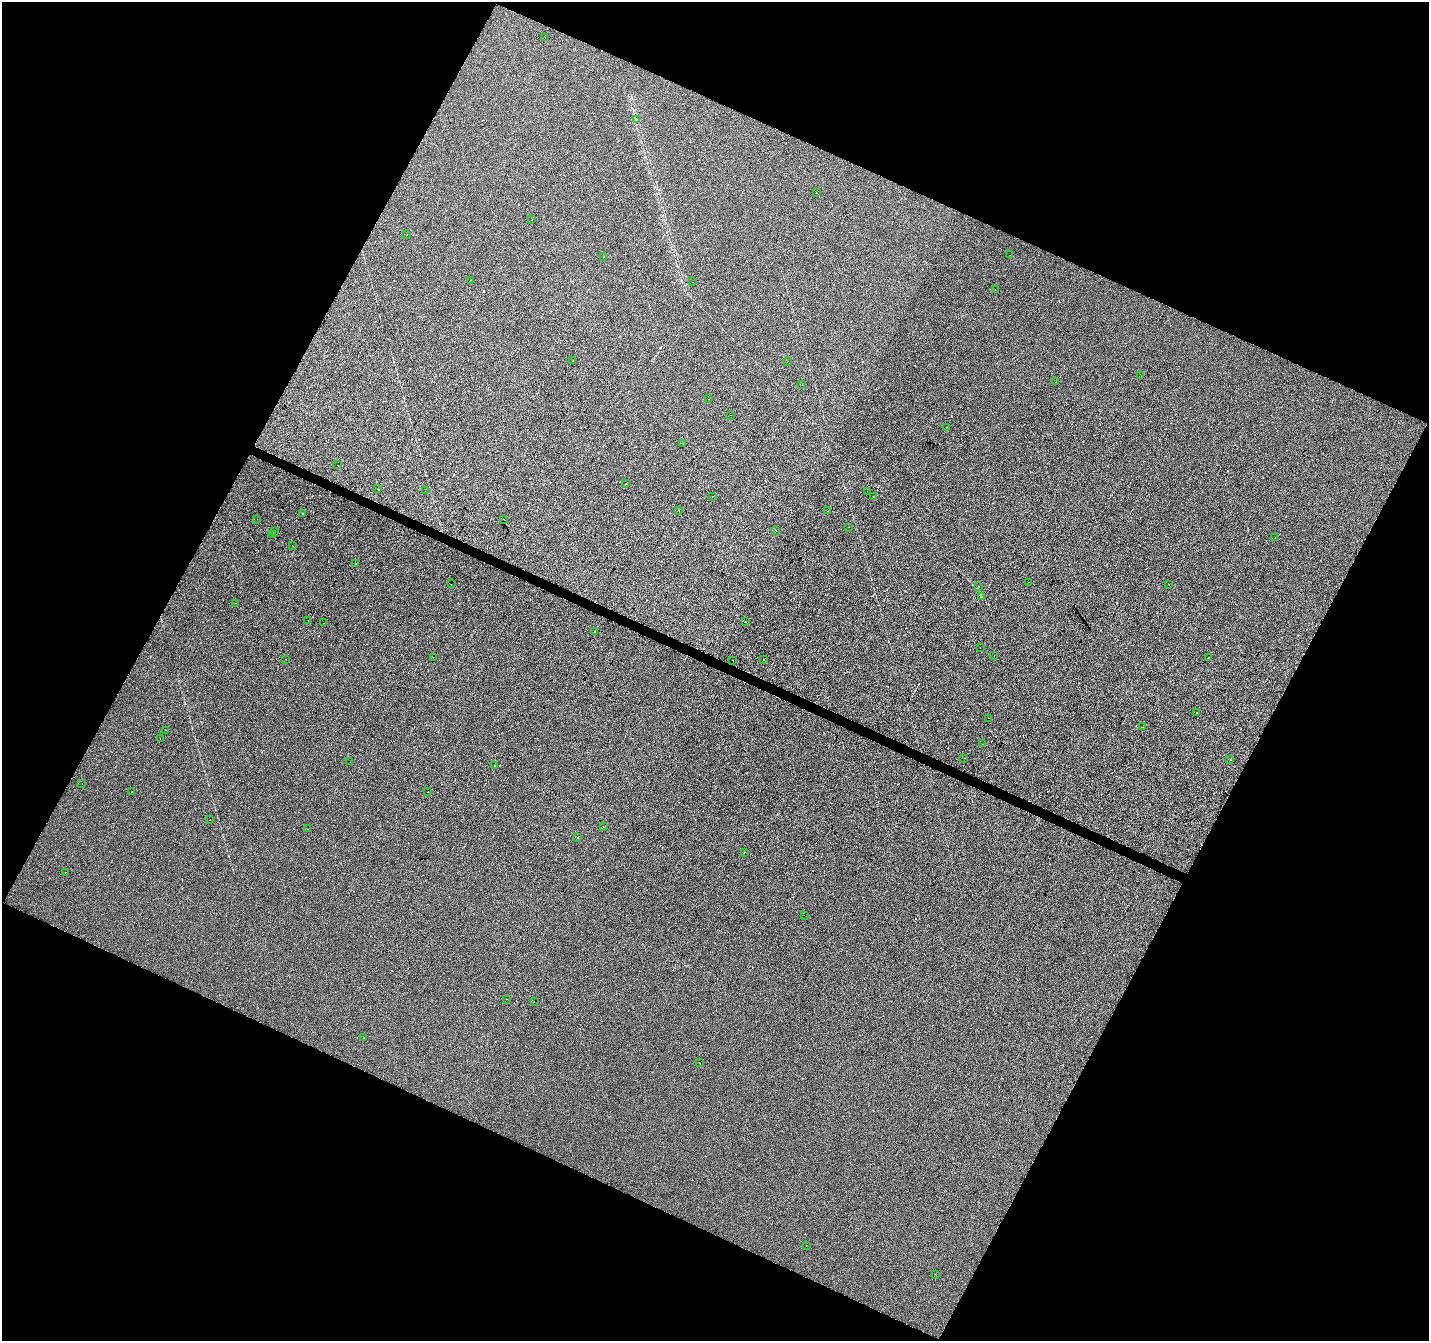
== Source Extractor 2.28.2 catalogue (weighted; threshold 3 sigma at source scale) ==
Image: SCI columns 1-5708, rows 202-5554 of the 5715 x 5821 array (HDU 1 of 3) = the unmasked area's bounding box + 8 px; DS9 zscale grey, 4 x 4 block average (1 PNG px = mean of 4 x 4 image px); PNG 1431 x 1343 px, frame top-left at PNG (2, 2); each listed source drawn as its Kron ellipse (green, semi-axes under 4 px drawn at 4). Shown black and unused: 45% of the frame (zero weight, under 2 of 3 exposures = <1% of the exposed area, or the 3 px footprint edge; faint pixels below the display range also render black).
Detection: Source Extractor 2.28.2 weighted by HDU 2 'WHT'. Background -3.36e-04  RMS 0.0042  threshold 0.0188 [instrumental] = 3 sigma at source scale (4.5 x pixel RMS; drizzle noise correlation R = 1.50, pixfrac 1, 0.0396/0.0396 arcsec/px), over >= 5 px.
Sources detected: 95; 13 cosmic-ray / hot-pixel residue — neither listed nor drawn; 1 coinciding with a brighter row at this scale — not listed separately; the other 81 listed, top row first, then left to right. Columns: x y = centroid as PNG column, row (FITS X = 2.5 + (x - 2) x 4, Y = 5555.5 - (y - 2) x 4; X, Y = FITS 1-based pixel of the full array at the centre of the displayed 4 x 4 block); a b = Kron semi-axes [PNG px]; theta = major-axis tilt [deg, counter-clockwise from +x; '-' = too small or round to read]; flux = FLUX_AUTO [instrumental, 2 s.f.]
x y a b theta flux
545 37 2 2 - 0.71
637 119 2 2 - 1.4
816 193 2 2 - 1.6
532 220 2 2 - 0.5
407 235 2 2 - 0.37
1010 255 2 2 - 0.6
604 256 2 2 - 0.59
470 280 2 2 - 0.44
693 282 2 2 - 0.35
995 290 2 2 - 0.63
573 360 2 2 - 0.74
787 362 2 2 - 0.4
1141 376 2 2 - 0.53
1056 382 2 2 - 0.46
802 385 2 2 - 0.57
708 399 2 2 - 1.7
731 415 2 2 - 1.3
946 427 2 2 - 0.43
683 443 2 2 - 0.39
338 465 2 2 - 7.8
626 484 2 2 - 0.77
378 489 2 2 - 20
425 491 2 2 - 0.45
867 492 2 2 - 1
713 496 2 2 - 1.2
873 497 2 2 - 1.9
679 510 2 2 - 1.1
827 511 2 2 - 1.4
302 513 2 2 - 1.3
257 519 2 2 - 0.6
504 519 2 2 - 1.2
849 527 2 2 - 0.44
274 531 2 2 - 0.64
776 531 2 2 - 2.1
273 534 2 2 - 3.2
1275 538 2 2 - 0.63
292 545 2 2 - 0.36
356 564 2 2 - 1.4
1029 582 2 2 - 1.6
451 584 2 2 - 1.1
1169 584 2 2 - 0.56
979 586 2 2 - 0.73
982 597 2 2 - 0.57
236 603 2 2 - 1
308 620 2 2 - 0.7
745 622 2 2 - 0.72
324 623 2 2 - 0.67
594 632 2 2 - 1.4
980 648 2 2 - 1.3
994 656 2 2 - 1.9
433 657 2 2 - 4.4
1208 657 2 2 - 0.69
286 659 2 2 - 0.51
763 659 2 2 - 2.1
732 660 2 2 - 4.3
1196 713 2 2 - 1
989 718 2 2 - 0.44
1143 727 2 2 - 1.7
165 730 2 2 - 0.99
160 738 2 2 - 1.1
982 744 2 2 - 0.61
964 758 2 2 - 2.3
1230 759 2 2 - 1.6
350 762 2 2 - 0.61
495 765 2 2 - 6.3
82 784 2 2 - 0.51
428 791 2 2 - 0.45
132 792 2 2 - 2.9
210 820 2 2 - 0.66
603 826 2 2 - 1
307 829 2 2 - 0.38
577 838 2 2 - 6.4
744 852 2 2 - 0.41
65 872 2 2 - 0.4
804 915 2 2 - 0.7
507 999 2 2 - 0.38
534 1001 2 2 - 0.41
364 1038 2 2 - 6.7
699 1063 2 2 - 0.51
806 1246 2 2 - 0.55
935 1274 2 2 - 0.48
Diffuse or blended objects may show on this block-average render without a row.